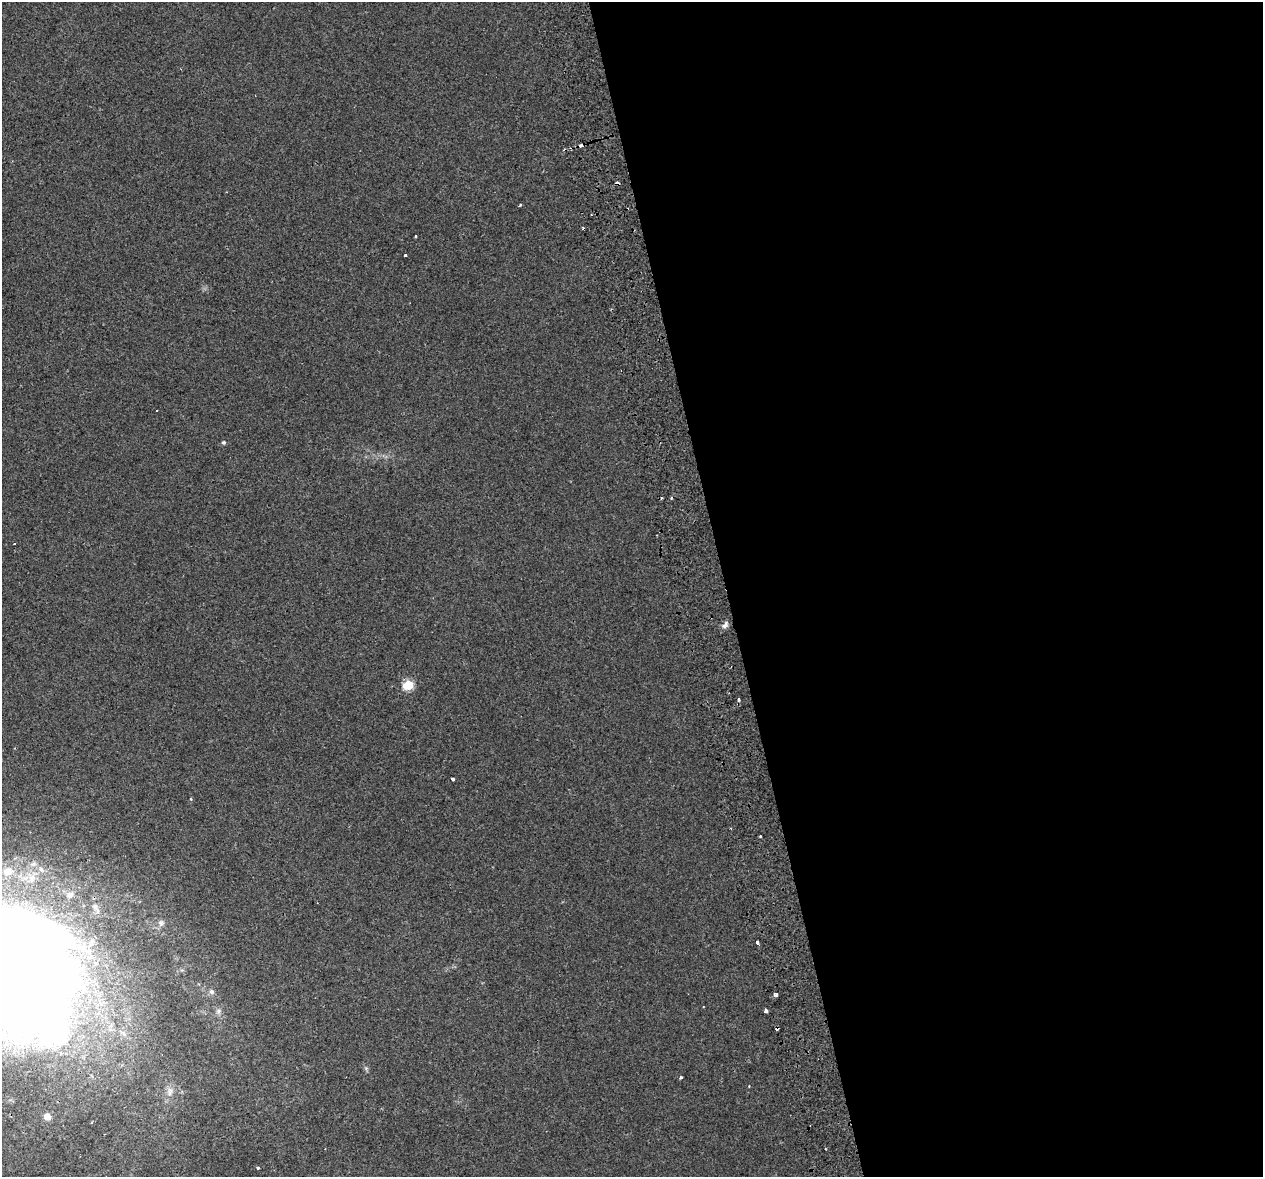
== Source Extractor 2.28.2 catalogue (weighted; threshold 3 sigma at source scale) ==
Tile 8 of 4 x 4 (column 4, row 2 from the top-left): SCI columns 3840-5100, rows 2453-3627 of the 5157 x 4856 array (HDU 1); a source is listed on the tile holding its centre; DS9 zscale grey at full resolution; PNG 1265 x 1179 px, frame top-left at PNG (2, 2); no overlay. Shown black and unused: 43% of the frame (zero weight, under 2 of 3 exposures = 3% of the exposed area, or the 3 px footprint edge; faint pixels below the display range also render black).
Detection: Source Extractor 2.28.2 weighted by HDU 2 'WHT'; one run over the whole footprint, this tile lists its part. Background 0.00668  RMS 0.0029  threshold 0.0129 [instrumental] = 3 sigma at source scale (4.5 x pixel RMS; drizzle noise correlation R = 1.50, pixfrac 1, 0.0396/0.0396 arcsec/px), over >= 5 px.
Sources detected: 36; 1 inside a brighter object's white glare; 7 cosmic-ray / hot-pixel residue — not listed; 3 inside a brighter listed object's ellipse — not listed separately; the other 25 listed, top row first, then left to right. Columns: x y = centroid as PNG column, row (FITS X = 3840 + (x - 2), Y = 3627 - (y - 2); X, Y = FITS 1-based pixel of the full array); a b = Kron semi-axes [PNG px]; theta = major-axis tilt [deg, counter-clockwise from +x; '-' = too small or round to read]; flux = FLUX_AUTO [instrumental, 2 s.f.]
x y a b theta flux
520 205 4 3 - 0.28
415 236 3 3 - 0.48
405 255 3 3 - 0.85
223 442 5 5 - 0.49
672 498 4 3 - 0.36
725 625 10 6 52 1.2
408 685 6 5 - 18
738 700 3 3 - 1.4
453 779 4 3 - 0.87
190 799 4 3 - 0.3
760 836 3 2 - 0.28
96 907 12 7 -62 1.4
161 923 9 7 -85 0.99
757 942 4 3 - 0.63
8 973 127 94 -68 840
212 992 8 7 - 0.81
776 995 4 3 - 1.2
218 1011 8 7 - 0.95
766 1011 3 3 - 1.3
366 1068 5 5 - 0.49
681 1077 4 3 - 0.35
749 1086 3 3 - 0.23
170 1092 15 9 69 2.3
47 1117 5 5 - 4.1
258 1168 3 3 - 0.76
Overlapping masked pixels (flux is a lower limit): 1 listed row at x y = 8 973
Isophote crosses this tile's border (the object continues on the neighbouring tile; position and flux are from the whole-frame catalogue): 1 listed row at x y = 8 973